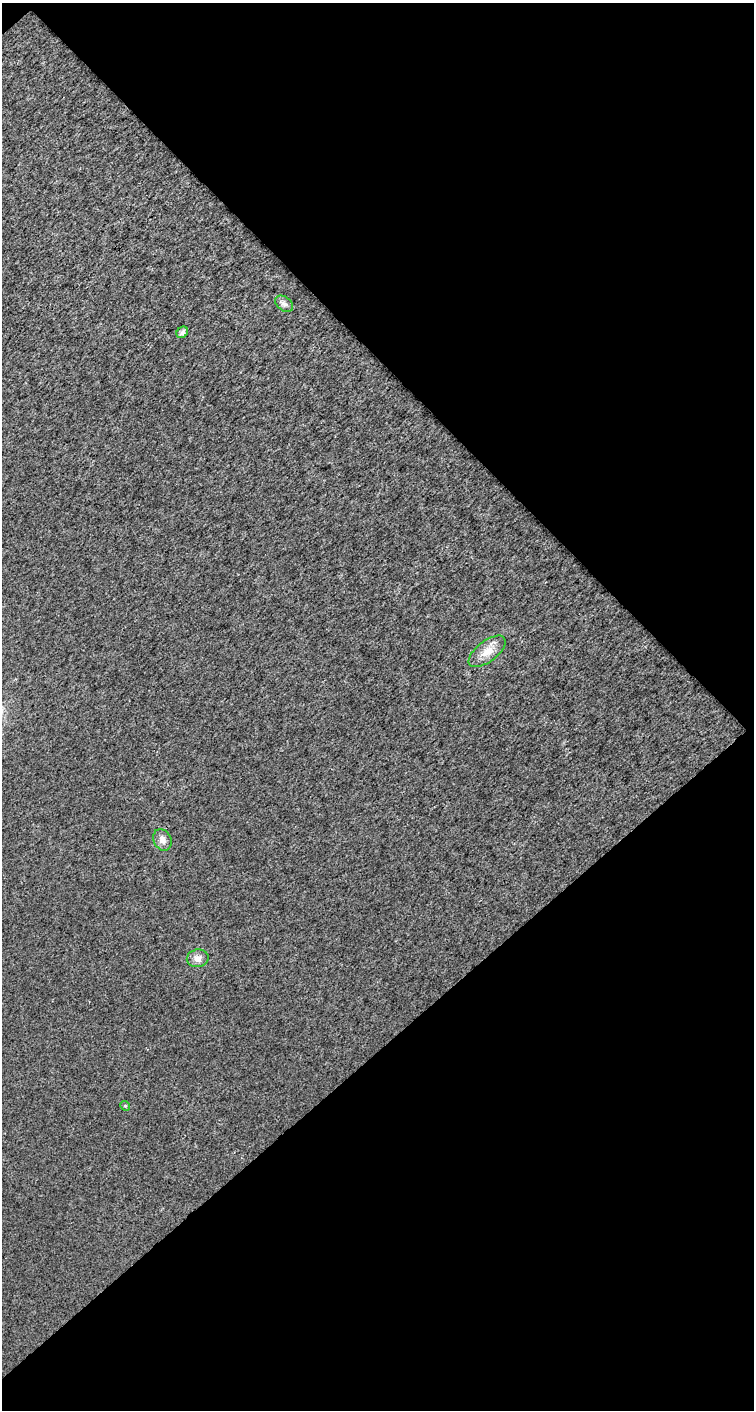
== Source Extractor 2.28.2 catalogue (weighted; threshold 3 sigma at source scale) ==
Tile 2 of 2 x 1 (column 2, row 1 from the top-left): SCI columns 753-1504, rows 44-1451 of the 1504 x 1499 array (HDU 1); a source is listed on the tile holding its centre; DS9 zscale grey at full resolution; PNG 756 x 1412 px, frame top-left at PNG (2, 3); each listed source drawn as its Kron ellipse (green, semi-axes under 4 px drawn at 4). Shown black and unused: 51% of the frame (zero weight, under 3 of 4 exposures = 1% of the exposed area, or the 3 px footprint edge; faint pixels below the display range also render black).
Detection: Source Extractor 2.28.2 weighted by HDU 2 'WHT'; one run over the whole footprint, this tile lists its part. Background 0.00748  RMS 0.006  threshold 0.0268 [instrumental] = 3 sigma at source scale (4.5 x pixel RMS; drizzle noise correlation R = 1.50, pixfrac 1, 0.0396/0.0396 arcsec/px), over >= 5 px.
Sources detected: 6; all 6 listed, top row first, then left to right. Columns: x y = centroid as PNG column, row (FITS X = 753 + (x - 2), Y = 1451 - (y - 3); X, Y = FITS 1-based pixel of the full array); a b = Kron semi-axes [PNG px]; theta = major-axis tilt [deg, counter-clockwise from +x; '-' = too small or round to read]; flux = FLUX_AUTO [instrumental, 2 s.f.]
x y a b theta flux
284 304 10 7 -36 2.2
182 332 6 5 - 2.3
487 651 22 10 38 7.4
162 840 11 9 -62 3.2
198 958 11 9 12 3.3
125 1106 5 4 - 0.96